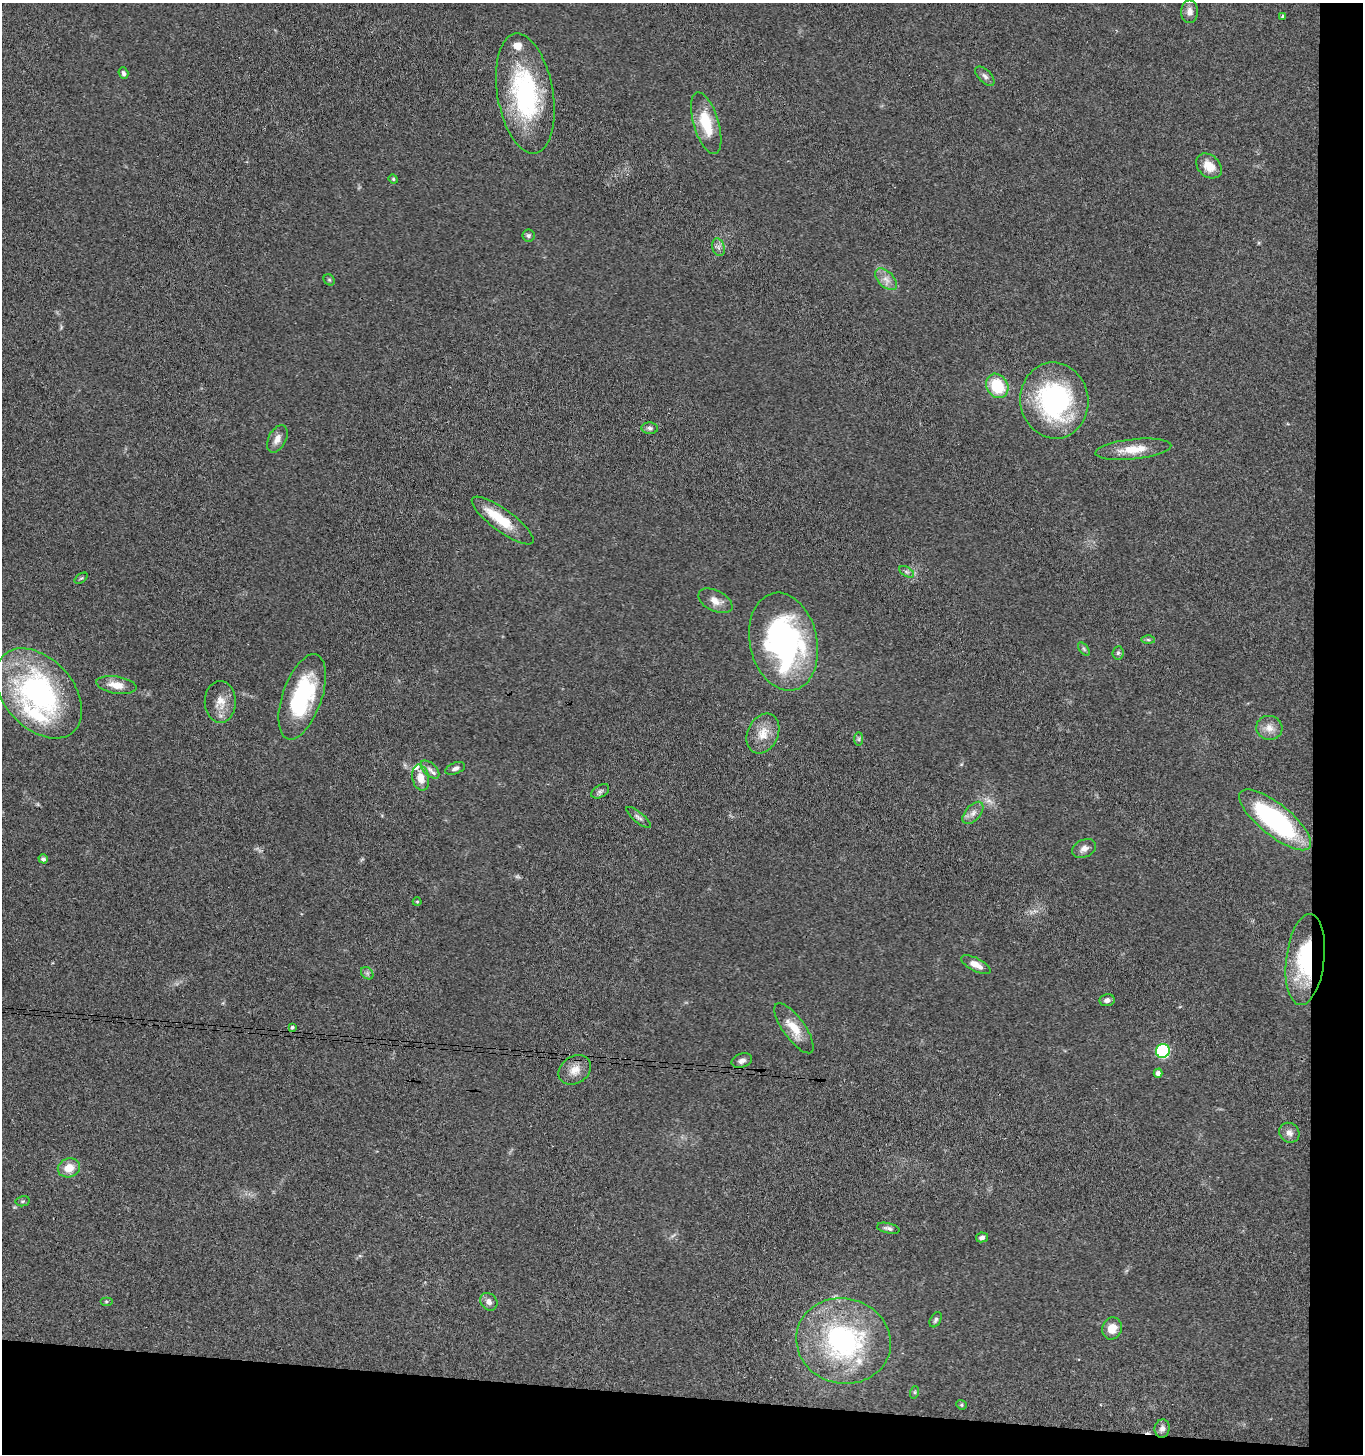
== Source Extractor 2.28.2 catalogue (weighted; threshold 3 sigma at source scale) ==
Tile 9 of 3 x 3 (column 3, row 3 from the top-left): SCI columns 2927-4287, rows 7-1458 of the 4444 x 4370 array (HDU 1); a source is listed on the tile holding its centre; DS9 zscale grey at full resolution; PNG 1365 x 1456 px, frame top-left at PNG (2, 3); each listed source drawn as its Kron ellipse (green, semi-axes under 4 px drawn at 4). Shown black and unused: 8% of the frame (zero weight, under 3 of 4 exposures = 6% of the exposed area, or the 3 px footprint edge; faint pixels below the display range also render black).
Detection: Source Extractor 2.28.2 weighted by HDU 2 'WHT'; one run over the whole footprint, this tile lists its part. Background 0.0688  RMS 0.0053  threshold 0.0241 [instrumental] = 3 sigma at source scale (4.5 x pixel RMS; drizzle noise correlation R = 1.50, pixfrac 1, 0.05/0.05 arcsec/px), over >= 5 px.
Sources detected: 69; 1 too faint to see at this stretch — neither listed nor drawn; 3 inside a brighter listed object's ellipse — not listed separately; the other 65 listed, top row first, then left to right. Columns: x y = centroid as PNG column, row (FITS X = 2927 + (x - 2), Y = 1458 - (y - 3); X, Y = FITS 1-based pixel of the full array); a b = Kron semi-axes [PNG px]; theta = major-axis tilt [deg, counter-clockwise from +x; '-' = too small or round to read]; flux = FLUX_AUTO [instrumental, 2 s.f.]
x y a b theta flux
1190 12 11 8 90 3.2
1283 17 4 3 - 0.94
123 73 6 4 -72 1.3
985 76 12 6 -45 2
525 94 61 28 -80 75
706 123 32 12 -73 18
1209 166 14 10 -42 7.1
393 179 5 4 - 0.64
528 235 6 6 - 1.2
718 247 9 6 -73 1.8
886 279 13 7 -43 3.7
329 280 6 5 - 0.77
997 386 13 10 -60 22
1054 401 38 34 -82 82
650 428 8 5 -5 1.3
277 439 15 8 63 4
1133 449 38 10 6 11
503 520 37 11 -36 16
907 572 8 4 -31 1.3
81 578 7 4 36 0.78
715 601 18 10 -27 5
1148 640 6 4 -2 0.87
784 642 49 33 -78 130
1084 649 7 4 -54 0.95
1118 653 7 5 82 1
116 685 20 8 -9 6.8
39 693 52 34 -48 120
302 697 44 19 71 51
220 702 21 15 -89 7.8
1269 728 13 12 - 5
763 733 21 15 65 9
859 739 7 4 90 0.95
455 768 10 5 21 1.7
430 770 11 6 -43 2.3
421 778 13 8 -78 6.2
600 791 10 6 31 1.4
973 813 13 7 49 3.2
638 817 15 5 -39 2.1
1275 820 44 16 -39 84
1084 848 12 8 24 3.1
43 859 5 4 - 1.5
417 902 4 4 - 0.56
1305 959 46 19 83 43
976 965 16 6 -27 5.3
367 973 7 5 -45 1.2
1107 1000 7 6 - 2.2
292 1027 4 4 - 0.92
794 1028 30 11 -54 11
1163 1051 7 6 - 67
742 1061 10 7 19 2.5
575 1070 17 13 33 6.6
1158 1073 4 4 - 1.9
1289 1133 10 9 - 2.9
69 1168 11 9 20 7
23 1201 7 5 11 0.83
888 1228 11 5 -13 1.5
982 1237 6 5 - 1.6
106 1301 6 4 0 0.7
489 1302 9 8 - 2.6
936 1320 8 5 60 1.1
1112 1328 11 10 - 6.5
843 1341 47 42 -15 89
915 1392 6 4 71 0.69
961 1405 5 4 - 0.76
1162 1428 9 7 81 2.5
Overlapping masked pixels (flux is a lower limit): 1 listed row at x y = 1305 959